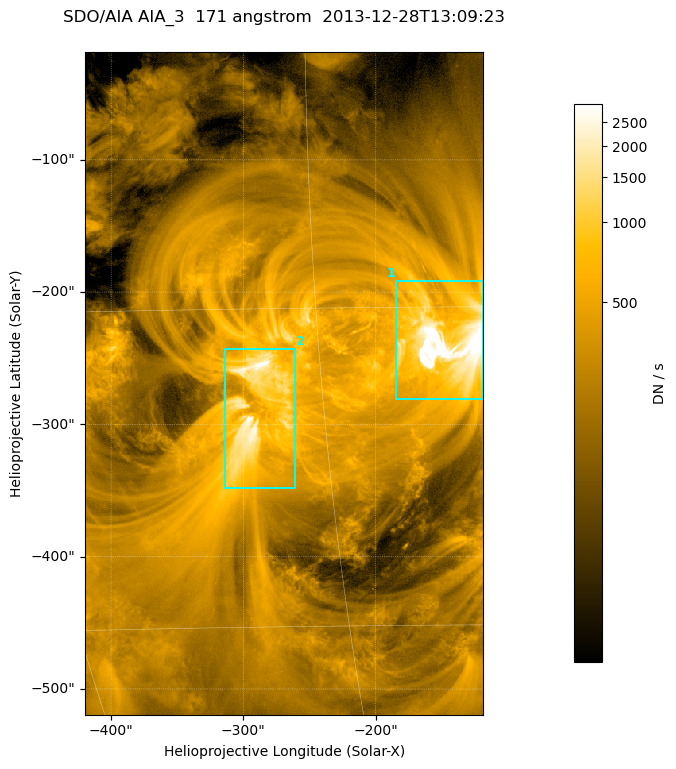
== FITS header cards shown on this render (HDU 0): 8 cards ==
TELESCOP= 'SDO/AIA '
INSTRUME= 'AIA_3   '
WAVELNTH=                  171
WAVEUNIT= 'angstrom'
DATE-OBS= '2013-12-28T13:09:23.34'
CTYPE1  = 'HPLN-TAN'
CTYPE2  = 'HPLT-TAN'
BUNIT   = 'DN / s  '

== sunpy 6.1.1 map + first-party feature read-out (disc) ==
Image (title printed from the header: SDO/AIA AIA_3  171 angstrom  2013-12-28T13:09:23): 502 x 835 px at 0.599 arcsec/px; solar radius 976 arcsec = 1628 px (partial field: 5.0% of the solar disc is inside the frame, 100% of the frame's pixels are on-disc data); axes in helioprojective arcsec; data unit DN / s (BUNIT, on the colour bar)
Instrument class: DISC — disc imager (sunpy class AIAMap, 171 A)
Bright regions (active regions / flare kernels): reference = the on-disc median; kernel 5 px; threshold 5 sigma = 739 DN / s over a disc level ~241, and >= 1.15x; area >= 419 px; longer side >= 6 px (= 3.6 arcsec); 2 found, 2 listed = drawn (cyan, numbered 1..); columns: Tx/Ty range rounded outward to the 2 arcsec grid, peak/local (2 s.f.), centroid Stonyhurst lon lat
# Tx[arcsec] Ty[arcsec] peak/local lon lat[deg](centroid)
1 -186..-118 -282..-190 29 -9 -17
2 -314..-260 -350..-242 13 -18 -20